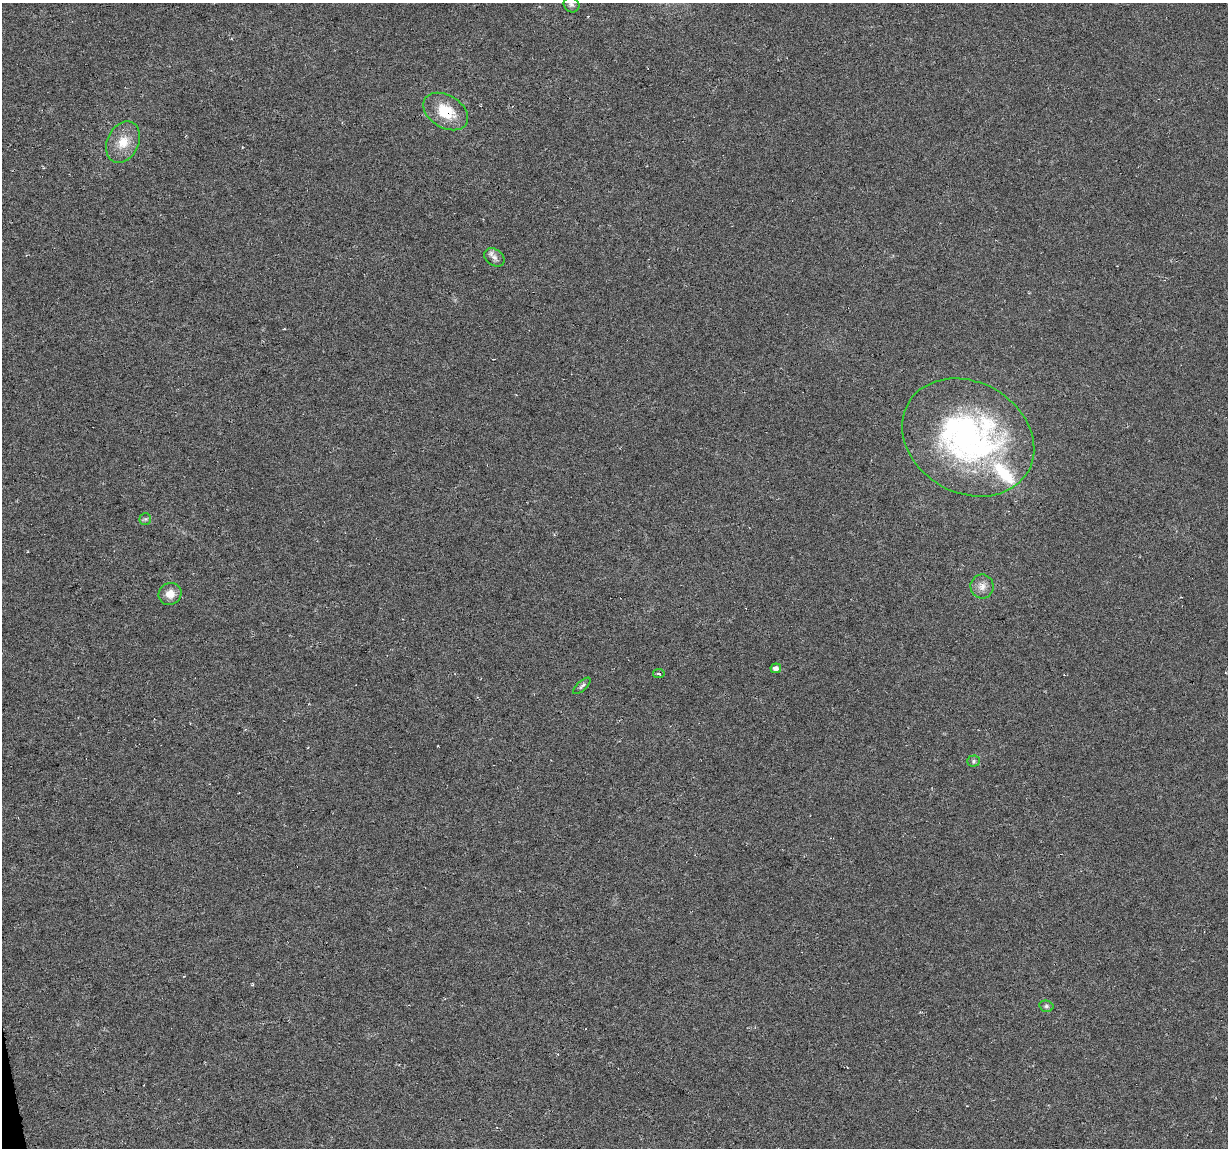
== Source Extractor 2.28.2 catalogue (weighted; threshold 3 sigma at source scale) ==
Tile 7 of 4 x 4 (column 3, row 2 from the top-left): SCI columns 2453-3678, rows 2317-3462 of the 4904 x 4682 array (HDU 1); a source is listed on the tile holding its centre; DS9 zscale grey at full resolution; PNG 1230 x 1150 px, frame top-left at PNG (2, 3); each listed source drawn as its Kron ellipse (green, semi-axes under 4 px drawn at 4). Shown black and unused: <1% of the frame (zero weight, under 3 of 6 exposures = <1% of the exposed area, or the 3 px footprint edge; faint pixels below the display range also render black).
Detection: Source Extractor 2.28.2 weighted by HDU 2 'WHT'; one run over the whole footprint, this tile lists its part. Background -0.0061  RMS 0.0036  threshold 0.0149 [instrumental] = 3 sigma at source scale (4.09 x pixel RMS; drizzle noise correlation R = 1.36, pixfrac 0.8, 0.0396/0.0396 arcsec/px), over >= 5 px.
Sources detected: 16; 3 inside a brighter listed object's ellipse — not listed separately; the other 13 listed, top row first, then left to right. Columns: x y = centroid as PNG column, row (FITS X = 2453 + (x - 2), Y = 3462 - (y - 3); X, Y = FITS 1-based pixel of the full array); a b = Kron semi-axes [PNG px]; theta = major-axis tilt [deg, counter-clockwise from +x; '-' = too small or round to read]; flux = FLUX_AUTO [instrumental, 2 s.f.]
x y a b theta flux
571 5 8 7 - 1.1
446 112 24 16 -31 10
123 142 22 15 64 6.8
494 257 11 8 -35 1.6
968 437 69 55 -30 91
145 519 6 6 - 0.63
982 586 12 11 - 2.6
170 594 12 11 - 3.2
776 668 5 5 - 1.4
659 674 6 3 7 0.52
582 686 11 4 42 0.81
974 761 6 5 - 0.62
1046 1006 7 5 -14 0.75
Overlapping masked pixels (flux is a lower limit): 1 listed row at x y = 446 112